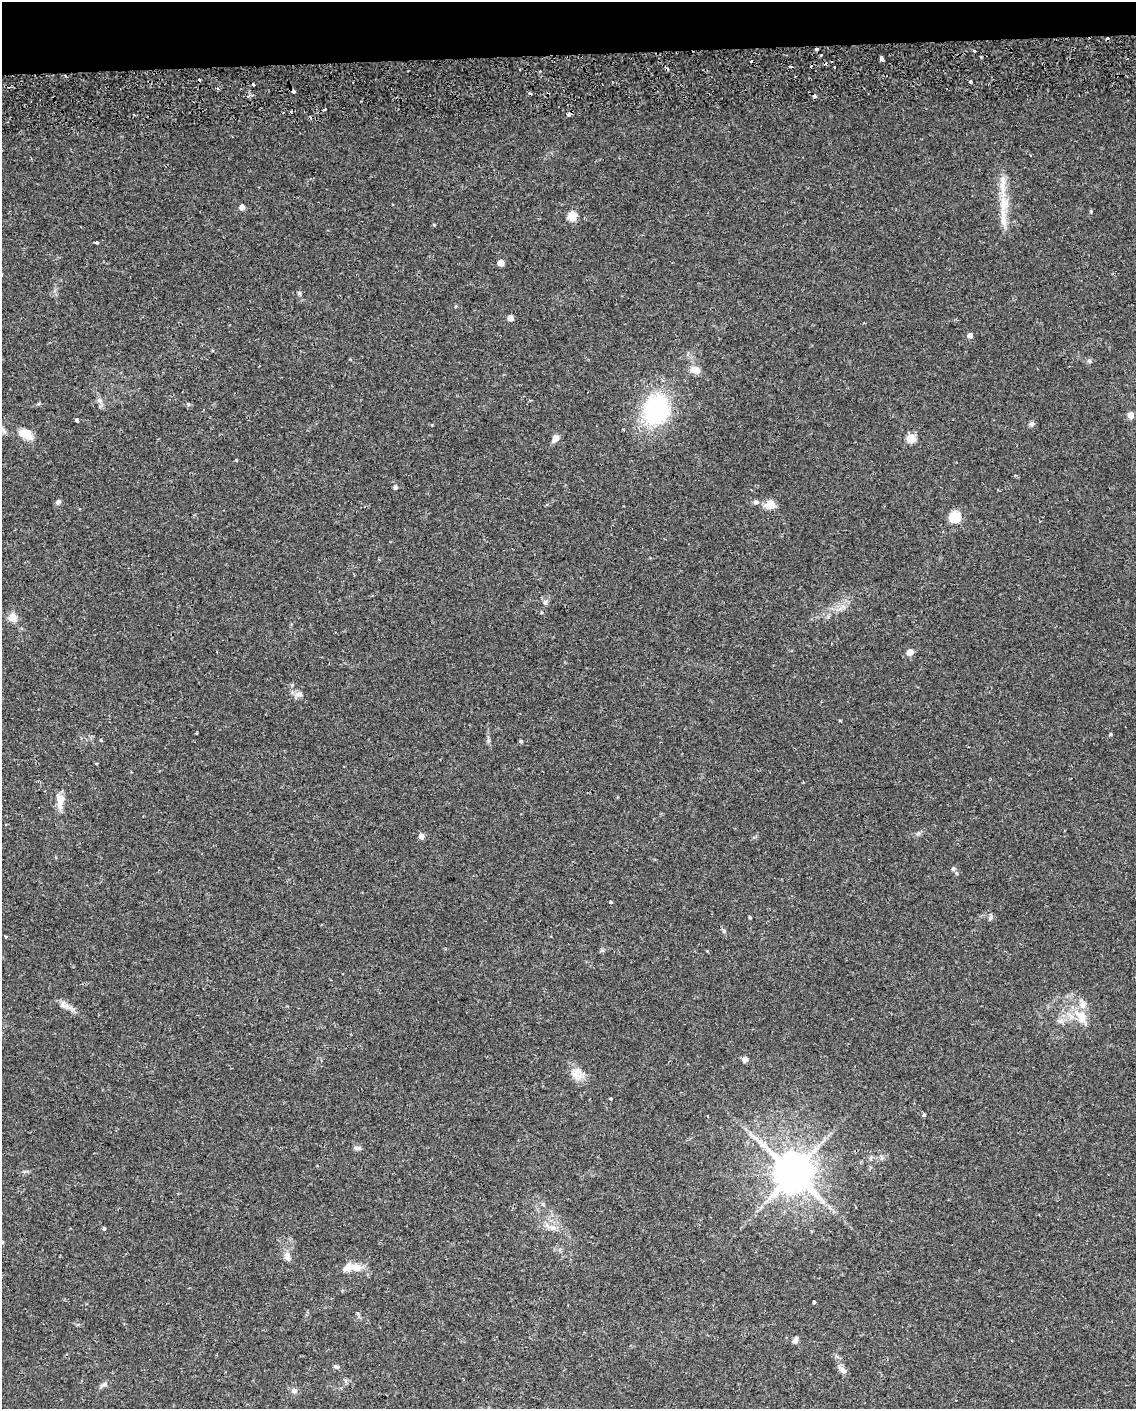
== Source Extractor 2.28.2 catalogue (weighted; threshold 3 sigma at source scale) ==
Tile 3 of 4 x 3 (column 3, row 1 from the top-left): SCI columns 2309-3442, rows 2921-4327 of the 4619 x 4393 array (HDU 1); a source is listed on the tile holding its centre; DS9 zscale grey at full resolution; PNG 1138 x 1411 px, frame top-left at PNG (2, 2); no overlay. Shown black and unused: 4% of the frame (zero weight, under 2 of 3 exposures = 5% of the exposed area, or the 3 px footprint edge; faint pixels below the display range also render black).
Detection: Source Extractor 2.28.2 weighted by HDU 2 'WHT'; one run over the whole footprint, this tile lists its part. Background 0.0303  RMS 0.0033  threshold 0.015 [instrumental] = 3 sigma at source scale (4.5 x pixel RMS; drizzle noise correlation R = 1.50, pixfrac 1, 0.0396/0.0396 arcsec/px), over >= 5 px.
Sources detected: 85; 14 cosmic-ray / hot-pixel residue — not listed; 2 inside a brighter listed object's ellipse — not listed separately; the other 69 listed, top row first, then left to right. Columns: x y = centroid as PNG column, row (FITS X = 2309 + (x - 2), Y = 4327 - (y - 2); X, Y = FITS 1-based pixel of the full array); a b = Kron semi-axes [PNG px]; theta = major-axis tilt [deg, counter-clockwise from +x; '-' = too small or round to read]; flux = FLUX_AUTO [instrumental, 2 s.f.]
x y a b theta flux
974 51 3 2 - 0.42
821 55 3 2 - 0.48
881 59 5 4 - 1.9
970 82 3 3 - 2.4
253 85 3 3 - 0.72
294 91 3 3 - 1.6
247 96 4 3 - 0.34
324 110 4 3 - 1.8
1002 181 10 7 -80 2.2
242 207 5 5 - 1.6
1091 211 4 3 - 0.36
572 216 6 5 - 9.9
1003 218 33 9 -86 6
434 225 5 3 - 0.25
96 242 4 3 - 0.84
500 263 5 5 - 2.8
299 293 6 4 -71 0.5
510 318 5 5 - 2
970 335 5 5 - 1.5
1090 361 6 4 -71 0.46
695 370 8 7 - 3.9
99 400 9 5 -27 0.98
656 409 25 21 75 42
1131 415 5 5 - 2.9
77 420 4 3 - 1.6
1032 424 7 6 - 0.77
26 434 14 9 -29 5.5
555 438 9 7 85 1.8
911 438 5 5 - 9.2
236 460 4 3 - 0.26
395 487 5 5 - 0.79
58 502 8 6 53 0.88
756 502 8 5 -10 0.86
770 504 10 8 5 4.3
955 517 6 6 - 21
545 602 7 6 - 0.81
12 617 12 11 - 2.6
910 652 6 5 - 3
299 694 12 7 -1 1.4
840 721 4 3 - 0.3
1111 734 4 4 - 0.39
521 741 4 4 - 0.54
60 800 19 9 85 3.6
421 836 6 5 - 1.8
953 869 6 5 - 0.68
611 902 3 3 - 0.51
750 917 4 3 - 0.34
990 918 7 5 47 0.69
6 937 4 3 - 0.39
63 1005 10 9 - 1.7
1082 1019 24 11 -51 5.7
1061 1021 8 7 - 1.4
745 1059 5 5 - 2
576 1075 17 11 -37 3.3
611 1099 3 3 - 0.64
923 1115 3 3 - 2.5
357 1148 11 5 -5 0.86
793 1173 12 11 - 1100
553 1228 13 6 -16 1.9
104 1229 3 3 - 1.6
2 1242 4 4 - 0.33
287 1256 13 8 -75 1.9
352 1267 27 9 4 4.3
814 1302 4 3 - 0.73
795 1340 8 6 48 1
336 1367 7 5 -11 0.71
843 1370 12 7 -46 1.4
104 1384 8 4 46 0.75
294 1391 8 7 - 1.1
Overlapping masked pixels (flux is a lower limit): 1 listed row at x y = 793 1173
Isophote crosses this tile's border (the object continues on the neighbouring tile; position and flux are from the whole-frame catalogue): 1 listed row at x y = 2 1242
Unlisted compact peaks at least as high as the median listed source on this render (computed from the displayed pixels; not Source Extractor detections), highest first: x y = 724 931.